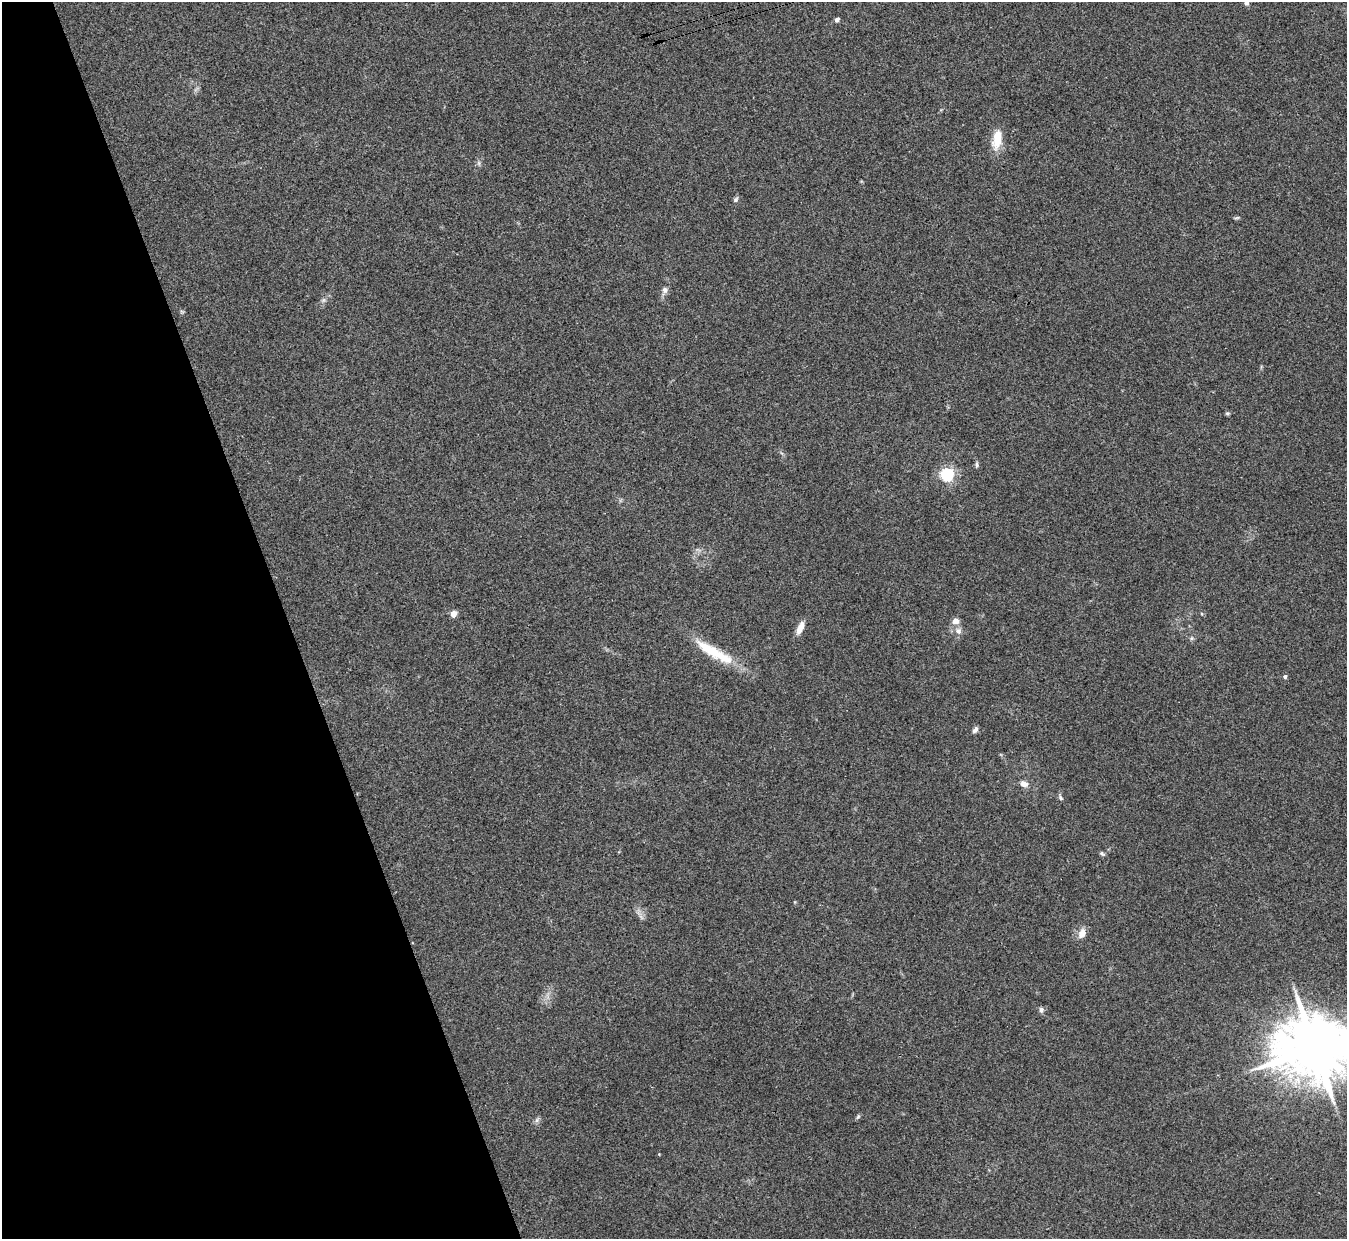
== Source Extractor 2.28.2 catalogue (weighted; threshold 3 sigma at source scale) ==
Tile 5 of 4 x 4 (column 1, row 2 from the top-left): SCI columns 10-1354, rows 2632-3868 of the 5402 x 5386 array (HDU 1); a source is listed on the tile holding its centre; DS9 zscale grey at full resolution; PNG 1349 x 1241 px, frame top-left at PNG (2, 2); no overlay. Shown black and unused: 21% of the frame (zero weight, under 3 of 4 exposures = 1% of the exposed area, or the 3 px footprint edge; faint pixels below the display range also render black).
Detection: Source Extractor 2.28.2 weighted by HDU 2 'WHT'; one run over the whole footprint, this tile lists its part. Background 0.0565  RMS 0.0051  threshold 0.0227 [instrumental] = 3 sigma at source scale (4.5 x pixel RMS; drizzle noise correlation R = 1.50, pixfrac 1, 0.05/0.05 arcsec/px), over >= 5 px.
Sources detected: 28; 2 inside a brighter listed object's ellipse — not listed separately; the other 26 listed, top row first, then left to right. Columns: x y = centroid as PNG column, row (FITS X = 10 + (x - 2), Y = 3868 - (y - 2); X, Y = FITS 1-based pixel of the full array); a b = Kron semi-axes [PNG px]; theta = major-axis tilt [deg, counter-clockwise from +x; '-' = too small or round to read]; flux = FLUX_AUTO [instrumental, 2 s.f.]
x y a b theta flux
1246 3 5 5 - 1.2
837 20 6 5 - 1.3
997 141 24 13 65 8.1
479 163 7 4 -72 0.9
735 200 7 6 - 1.1
1237 218 8 3 13 0.66
665 290 8 7 - 1.9
1227 413 6 5 - 0.74
977 465 7 4 -86 0.98
947 475 6 5 - 100
453 614 5 4 - 5.6
956 621 9 7 5 3
800 628 17 7 66 4.3
958 631 9 8 - 2.4
1192 638 6 4 70 0.76
710 650 43 13 -33 17
1285 677 6 5 - 0.88
975 730 8 5 57 1.6
1024 784 9 7 -19 3.2
1061 798 7 4 -63 0.95
1102 853 8 5 -48 0.86
1082 933 13 8 64 3.6
1041 1010 7 6 - 1.3
1315 1048 19 16 6 4600
858 1117 7 5 56 0.8
537 1120 7 4 71 1.1
Isophote crosses this tile's border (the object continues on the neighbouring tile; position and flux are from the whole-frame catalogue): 2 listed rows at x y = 1246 3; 1315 1048